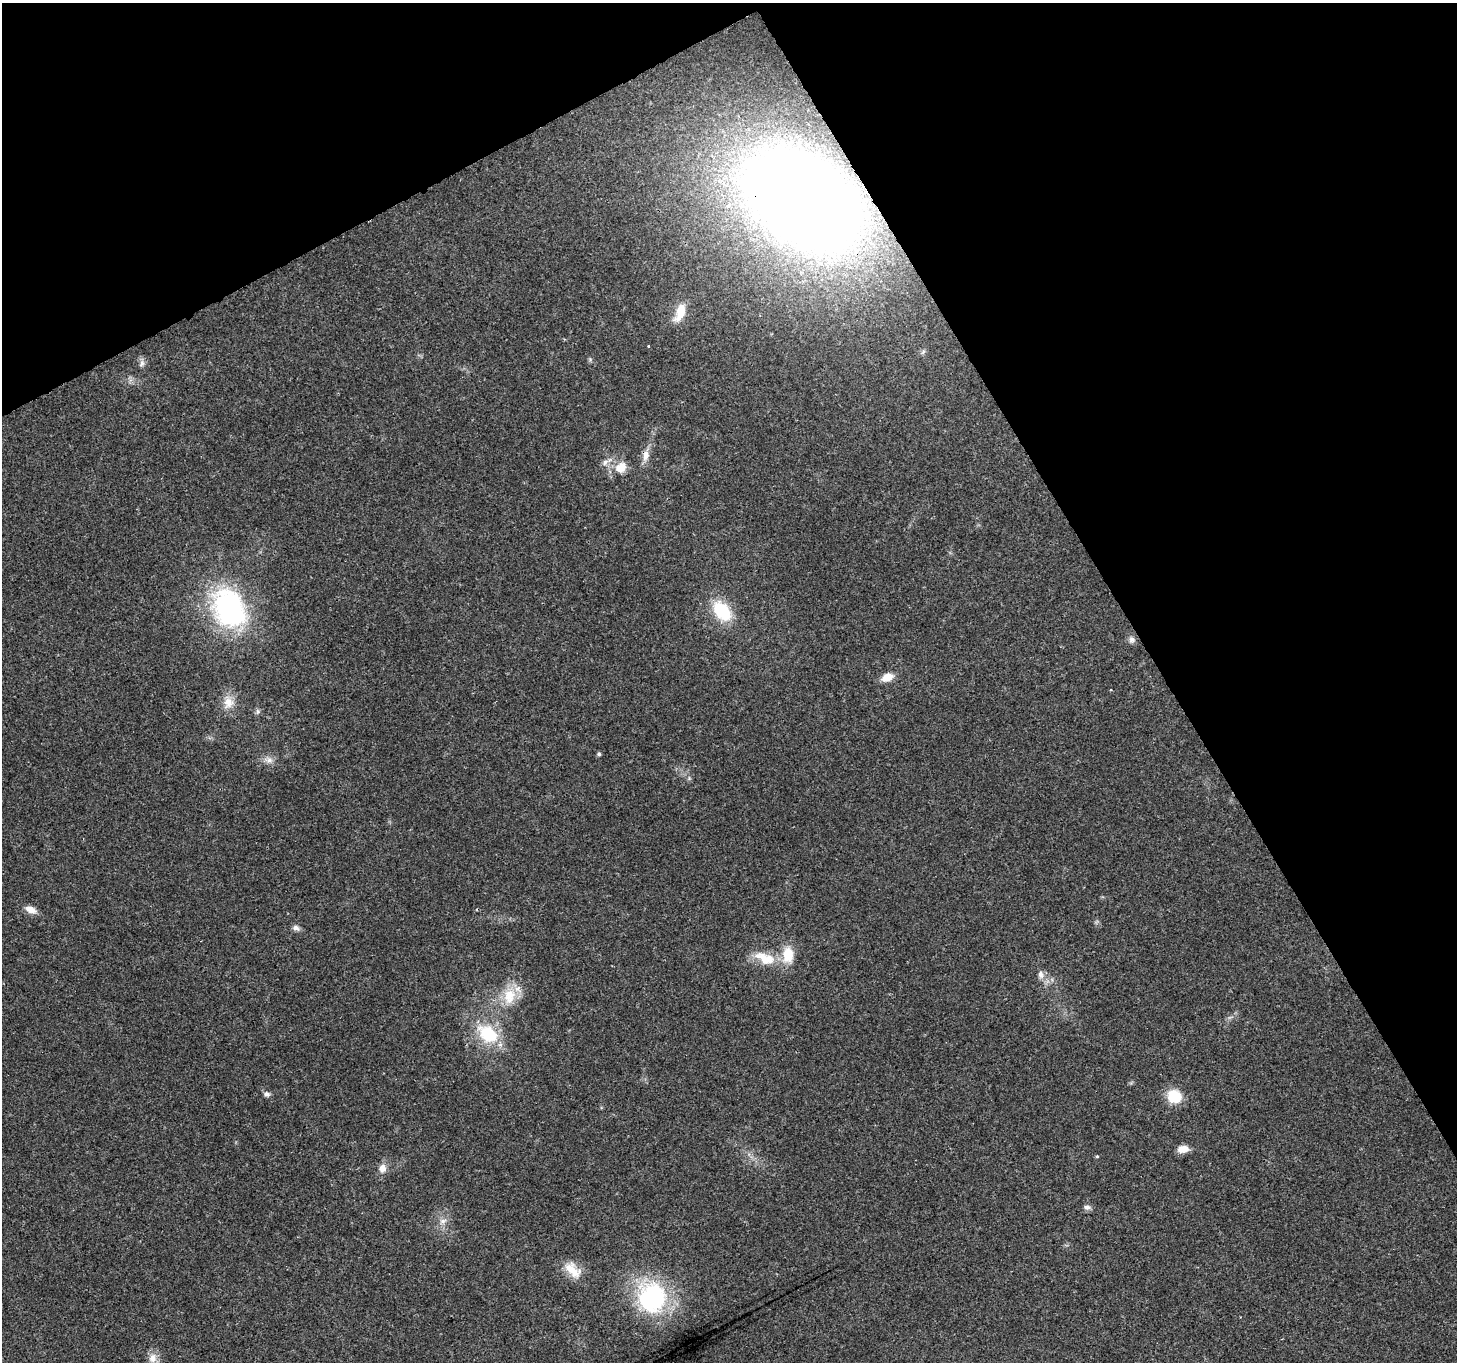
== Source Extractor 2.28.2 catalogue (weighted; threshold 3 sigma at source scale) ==
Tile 3 of 4 x 4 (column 3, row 1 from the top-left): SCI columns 2913-4367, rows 4249-5608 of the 5821 x 5717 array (HDU 1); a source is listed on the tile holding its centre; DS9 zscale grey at full resolution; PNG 1459 x 1364 px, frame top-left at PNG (2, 3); no overlay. Shown black and unused: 29% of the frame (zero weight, under 3 of 4 exposures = <1% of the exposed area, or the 3 px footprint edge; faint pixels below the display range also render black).
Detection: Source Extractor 2.28.2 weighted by HDU 2 'WHT'; one run over the whole footprint, this tile lists its part. Background 0.0567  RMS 0.0027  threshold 0.012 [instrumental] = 3 sigma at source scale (4.5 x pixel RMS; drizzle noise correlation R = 1.50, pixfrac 1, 0.0396/0.0396 arcsec/px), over >= 5 px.
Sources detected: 32; all 32 listed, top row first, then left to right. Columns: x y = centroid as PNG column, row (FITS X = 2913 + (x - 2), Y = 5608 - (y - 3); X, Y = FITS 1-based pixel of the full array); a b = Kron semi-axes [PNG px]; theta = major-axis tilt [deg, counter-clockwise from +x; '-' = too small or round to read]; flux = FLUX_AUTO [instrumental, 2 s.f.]
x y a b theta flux
802 199 71 47 -34 630
680 312 25 11 67 5.2
648 345 3 3 - 0.45
142 363 11 7 62 1
646 455 16 9 83 2.2
605 462 9 6 73 1.1
621 467 16 13 40 4
229 609 47 35 -64 44
722 611 25 16 -50 12
1132 639 9 8 - 1.1
887 677 12 8 19 3.7
228 703 17 14 75 3.5
258 711 8 5 74 0.6
599 754 5 4 - 0.44
269 760 12 8 -10 1.6
31 910 14 7 -21 2.3
296 928 10 7 -18 1.1
788 955 18 12 -90 6.3
765 958 32 14 -21 6.9
1041 974 11 7 -82 1.3
509 996 24 16 76 7.1
488 1034 28 19 -36 13
266 1094 8 6 -29 0.91
1174 1096 15 13 -30 7.1
1183 1149 13 9 8 2.3
1097 1156 4 4 - 0.29
382 1168 10 8 87 2
1087 1207 10 6 -3 0.94
443 1221 10 7 35 1.5
573 1270 26 14 -44 5.1
652 1297 36 32 -90 33
153 1358 14 11 71 2.3
Overlapping masked pixels (flux is a lower limit): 1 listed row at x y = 802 199